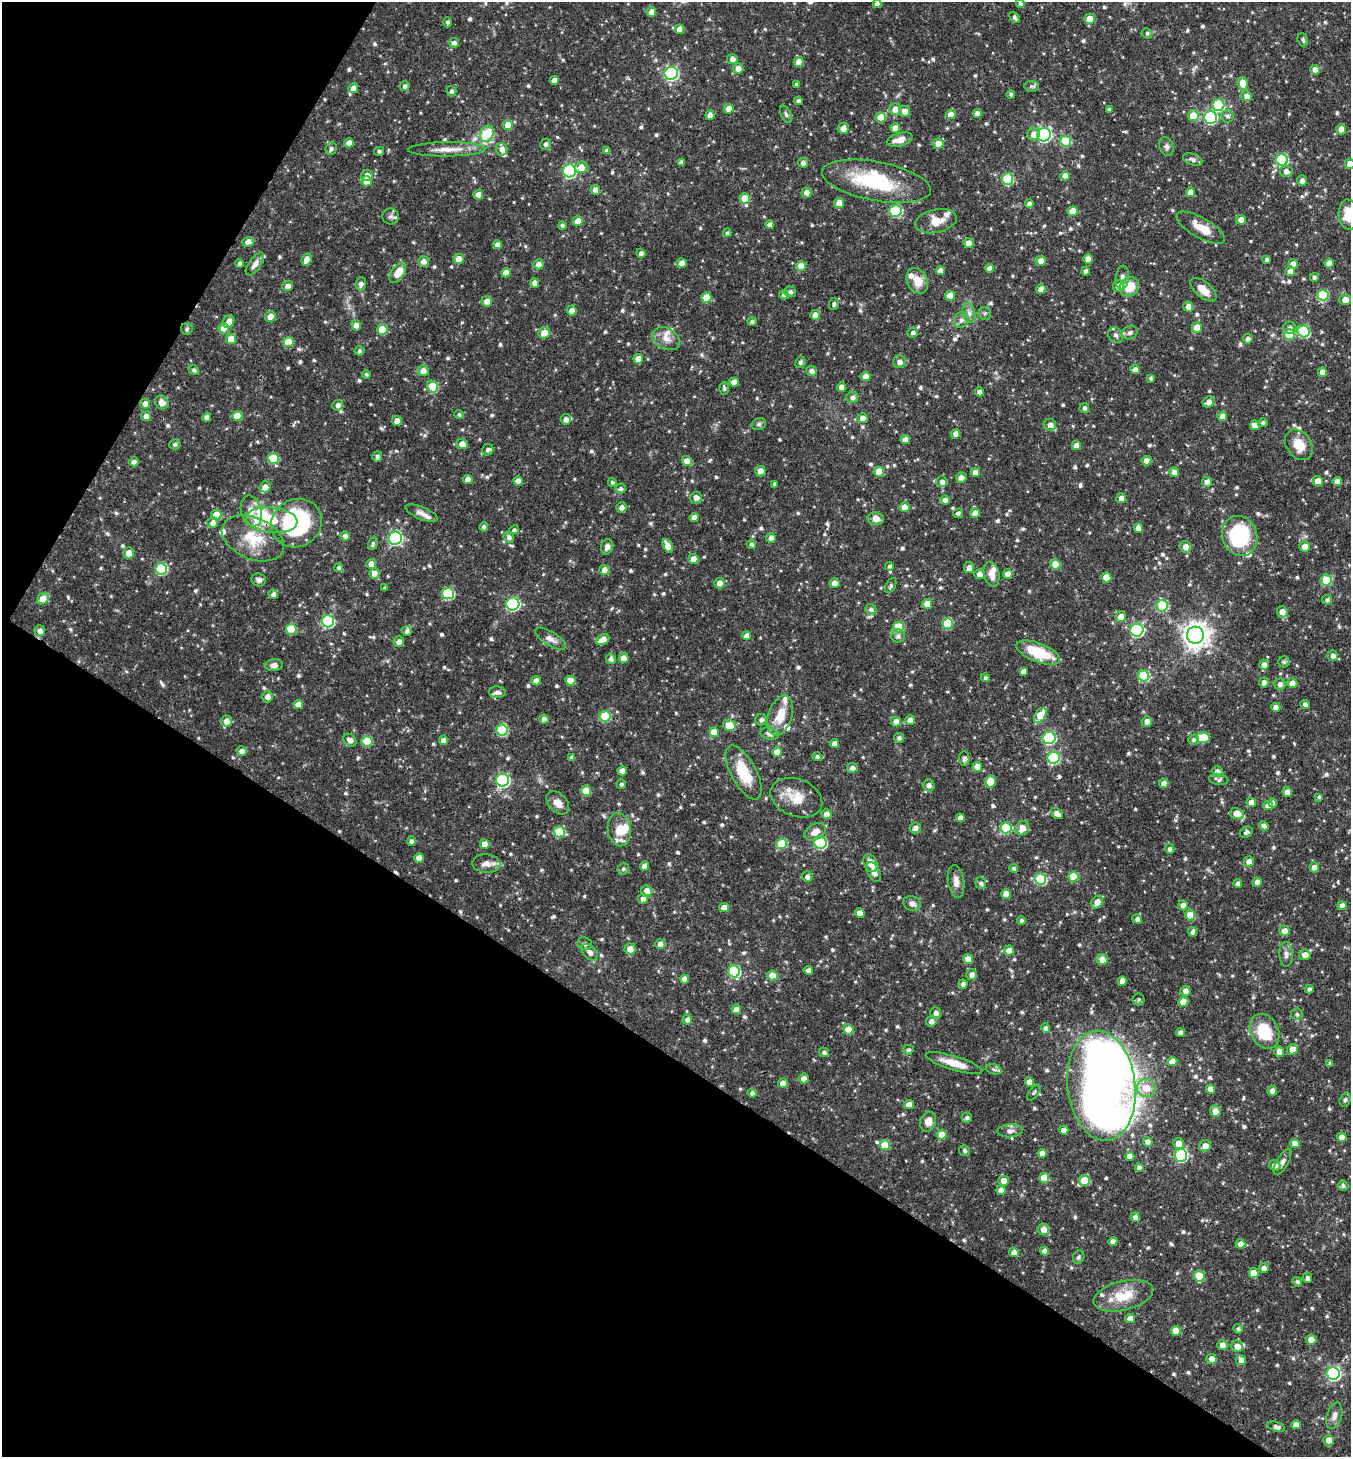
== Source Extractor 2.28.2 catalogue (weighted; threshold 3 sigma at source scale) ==
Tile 9 of 4 x 4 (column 1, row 3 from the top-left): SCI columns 151-1499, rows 1462-2916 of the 5834 x 5828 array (HDU 1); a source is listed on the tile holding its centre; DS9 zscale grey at full resolution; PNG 1353 x 1459 px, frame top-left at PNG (2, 2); each listed source drawn as its Kron ellipse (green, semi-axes under 4 px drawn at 4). Shown black and unused: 33% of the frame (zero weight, under 3 of 4 exposures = <1% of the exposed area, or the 3 px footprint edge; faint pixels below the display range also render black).
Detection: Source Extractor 2.28.2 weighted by HDU 2 'WHT'; one run over the whole footprint, this tile lists its part. Background 0.0593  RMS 0.0034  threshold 0.0151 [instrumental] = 3 sigma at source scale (4.5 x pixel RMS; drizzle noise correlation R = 1.50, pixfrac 1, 0.05/0.05 arcsec/px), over >= 5 px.
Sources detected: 838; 2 inside a brighter object's white glare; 4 cosmic-ray / hot-pixel residue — neither listed nor drawn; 27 inside a brighter listed object's ellipse — not listed separately; of the other 805, all 500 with FLUX_AUTO >= 0.698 (the completeness limit of this list) listed and drawn (305 fainter detections not listed), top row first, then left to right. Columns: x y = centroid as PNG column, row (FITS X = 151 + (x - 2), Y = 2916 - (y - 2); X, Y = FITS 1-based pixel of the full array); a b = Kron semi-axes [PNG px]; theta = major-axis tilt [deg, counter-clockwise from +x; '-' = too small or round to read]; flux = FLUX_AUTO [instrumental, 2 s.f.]
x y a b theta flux
877 3 4 4 - 1.5
1020 4 5 4 - 0.71
651 12 5 4 - 2.6
1014 17 6 4 -51 0.8
1090 19 5 5 - 5.2
447 22 5 3 - 0.8
680 29 4 4 - 3.7
1147 33 5 5 - 0.71
1303 40 7 5 -72 0.74
454 43 5 5 - 1.2
732 59 5 5 - 1.9
798 62 5 5 - 3.1
738 68 5 5 - 2.5
1315 70 5 4 - 2.6
671 73 6 6 - 57
554 80 4 4 - 2.3
1243 83 6 5 - 4.6
796 84 4 3 - 0.81
405 86 5 4 - 1.1
1032 86 7 5 -4 0.85
353 88 5 5 - 2.4
452 91 5 4 - 0.87
1011 94 4 3 - 0.76
1247 96 5 5 - 2
798 101 4 4 - 1.2
1218 105 6 6 - 26
729 109 5 4 - 3.5
895 109 6 6 - 3.1
1109 109 4 3 - 0.93
904 111 5 5 - 2.8
977 113 4 4 - 1.7
786 114 9 5 -66 0.79
710 115 5 4 - 2.6
951 115 5 4 - 3.9
1193 116 5 5 - 8.3
1227 116 6 6 - 1.1
881 117 5 5 - 6.2
1210 117 6 6 - 35
508 125 5 5 - 5.2
843 128 5 5 - 2.7
895 128 5 5 - 3
1341 129 5 5 - 2.9
487 134 8 6 63 13
1034 134 6 6 - 2.5
1044 135 7 6 - 63
900 140 13 6 16 3.1
1066 141 5 5 - 13
349 143 4 4 - 2.3
545 144 6 5 - 1.1
938 144 5 5 - 3.4
1166 147 10 6 -73 1.1
331 149 6 5 - 0.9
446 149 39 7 1 4.7
502 149 6 6 - 1.9
379 151 5 4 - 0.82
607 151 4 4 - 1.5
1193 159 10 5 -20 1.3
1282 160 6 6 - 29
681 162 4 4 - 1.3
803 163 5 5 - 1.5
1350 164 5 5 - 2.7
581 167 6 6 - 3.5
569 171 6 6 - 49
1286 171 6 5 - 1.8
367 175 6 5 - 2.7
1065 176 5 4 - 2.4
1008 179 6 5 - 21
1302 180 5 5 - 1.7
367 181 5 5 - 4.4
876 181 55 19 -11 25
595 190 5 5 - 2.5
1190 192 4 4 - 3.5
807 193 5 5 - 2.7
478 195 4 4 - 3.5
745 198 5 5 - 7.5
839 203 5 5 - 3.2
1029 204 4 4 - 1.8
895 211 6 6 - 31
1073 211 5 5 - 6.1
1349 215 15 10 -86 7.7
391 216 8 8 - 1.2
1241 220 5 5 - 2.7
578 221 5 4 - 4.2
936 221 21 11 12 4.7
562 225 4 4 - 0.72
770 225 4 4 - 1.7
1201 228 27 10 -30 5.2
727 233 4 3 - 0.81
248 242 5 5 - 2.7
969 243 5 5 - 2.8
497 245 4 4 - 2
641 253 5 4 - 1.1
458 259 5 5 - 3.1
1088 259 4 4 - 3.1
307 260 6 4 68 2.9
1267 260 4 4 - 1
423 261 5 5 - 2.2
1041 261 5 5 - 2.3
239 263 4 4 - 1.2
682 263 5 5 - 2
1329 263 4 4 - 2.7
255 264 13 6 55 1.8
538 264 5 5 - 2.4
1293 264 4 4 - 2.5
801 266 5 5 - 6.7
989 268 4 4 - 2.2
940 271 4 4 - 2.6
1086 271 4 4 - 1.1
1290 271 5 5 - 2.6
398 273 11 6 55 4.8
506 273 4 4 - 2.5
1314 277 4 4 - 0.86
1122 278 12 6 83 1.5
917 281 13 10 -63 4.7
535 283 4 4 - 2.7
361 284 7 5 84 1.2
288 286 5 5 - 2.3
1118 286 6 5 - 2.7
1130 287 10 9 - 5.9
1041 289 4 4 - 2.6
1203 290 16 7 -40 3.9
790 292 6 5 - 1.1
784 295 4 4 - 1.2
1323 295 5 5 - 18
950 296 5 5 - 3.6
706 298 5 5 - 6.4
1345 300 5 5 - 3
487 301 5 5 - 2.4
834 304 6 4 87 0.83
1188 306 5 5 - 2.5
572 310 5 5 - 2.2
969 313 10 6 -75 1.4
985 313 6 6 - 0.76
815 315 5 5 - 2.5
270 316 5 5 - 3.1
961 320 8 7 - 1.4
229 322 6 5 - 2.5
752 322 5 4 - 0.83
356 325 5 5 - 2.4
1197 327 5 5 - 4.9
224 328 5 5 - 5.7
1290 328 6 6 - 1.3
187 329 6 5 - 0.7
382 329 5 5 - 8.9
1303 331 6 5 - 21
544 333 6 5 - 4.4
913 333 5 5 - 1.1
1130 333 8 6 30 1.2
1289 334 5 5 - 11
1116 335 8 6 -48 0.99
231 339 5 5 - 5.6
666 339 14 10 -29 3.2
1248 339 5 5 - 1.5
288 342 5 5 - 8.1
359 351 5 5 - 0.74
638 359 5 5 - 3.9
800 362 6 5 - 0.95
899 362 6 6 - 1.9
194 370 5 4 - 0.89
1135 370 5 4 - 2.6
423 371 5 5 - 2.2
811 371 5 5 - 1.7
1322 372 5 4 - 2.5
366 374 4 4 - 0.71
866 376 5 4 - 2.7
1151 378 4 3 - 0.8
734 382 5 4 - 2.7
433 387 6 5 - 9.8
842 387 4 4 - 2.9
724 388 6 5 - 0.78
980 392 4 4 - 1.8
852 397 6 5 - 1.4
162 402 7 6 - 2.3
1209 402 6 5 - 1.9
145 404 5 4 - 2.5
338 405 5 5 - 1.3
1084 408 5 4 - 0.97
459 415 5 4 - 0.71
146 416 5 5 - 2.3
237 416 5 5 - 7
1222 416 5 4 - 2.7
207 417 4 4 - 2.3
863 418 5 5 - 2.4
566 419 5 5 - 2
397 421 5 4 - 2.7
1263 423 5 4 - 0.89
759 424 7 5 16 0.86
1050 425 6 5 - 1.6
1255 425 5 4 - 2.9
956 434 4 4 - 2.4
905 440 4 4 - 2.3
175 444 5 5 - 0.78
462 444 5 5 - 3
1076 445 5 4 - 2.2
1299 445 16 12 -54 6.2
488 450 6 5 - 1
377 456 5 5 - 0.91
273 459 5 5 - 16
687 461 5 4 - 4.4
1146 461 5 5 - 2.6
134 462 4 4 - 1.8
760 471 5 5 - 2.6
879 472 5 5 - 6.8
975 472 4 4 - 2.9
1174 472 5 4 - 2
961 478 5 5 - 2.1
468 480 5 4 - 3.5
518 481 5 4 - 2.5
1318 481 5 5 - 4.2
1337 481 4 4 - 2.5
612 482 4 4 - 0.7
942 482 5 5 - 1.4
1207 482 5 5 - 2.3
775 484 4 3 - 0.91
265 487 5 5 - 2.4
620 489 6 5 - 0.92
696 497 6 6 - 1.8
1121 498 5 5 - 2.3
945 500 4 4 - 2
621 507 5 5 - 1.5
905 507 5 5 - 5.2
251 511 16 10 -75 3.6
421 513 17 6 -22 1.9
958 513 5 4 - 0.73
975 513 5 5 - 3.4
216 515 5 5 - 6.1
694 518 4 4 - 2.7
876 519 8 6 -6 2.4
272 520 26 13 -5 13
213 523 5 5 - 2
296 523 26 23 31 40
484 527 4 4 - 0.94
1138 528 5 4 - 1.9
514 530 5 4 - 0.71
345 536 4 4 - 1.4
1240 536 20 17 -71 29
509 537 5 5 - 1.1
253 538 33 20 -24 13
395 538 7 6 - 57
771 538 5 5 - 2.2
373 543 7 4 74 0.7
751 544 5 4 - 0.84
668 546 7 4 -60 3.5
1304 546 5 5 - 2.8
607 547 8 6 76 1.4
1186 547 6 5 - 3
129 553 6 5 - 3.2
693 559 5 5 - 2.9
371 564 5 5 - 2.3
1055 564 5 5 - 7.4
890 566 4 4 - 0.71
339 568 4 4 - 0.84
969 568 5 5 - 1.9
161 569 6 5 - 23
604 570 5 5 - 2.4
374 573 5 5 - 2.8
979 574 5 5 - 2
991 574 12 7 -77 3
1008 574 5 4 - 2.6
1106 577 5 5 - 5.9
259 580 7 6 - 1.1
1326 580 5 5 - 13
719 583 5 5 - 2.5
834 583 5 4 - 2.9
891 586 8 4 60 0.77
385 588 3 3 - 0.7
448 593 6 5 - 25
273 594 5 4 - 1.5
43 599 6 5 - 5
1327 600 5 5 - 0.94
513 604 6 6 - 50
927 604 5 5 - 4.3
1162 606 5 5 - 14
871 609 5 5 - 1.1
1282 612 6 5 - 2.7
1121 617 5 5 - 2.8
328 621 6 6 - 33
947 623 5 5 - 12
898 627 5 5 - 12
291 629 5 5 - 11
1137 630 6 6 - 45
40 631 5 5 - 2
407 631 5 5 - 0.94
1195 635 8 8 - 360
747 636 4 4 - 2.4
898 636 6 6 - 1.3
550 639 17 7 -32 2.3
603 639 7 5 27 3.5
399 642 5 5 - 1.8
1038 653 23 9 -21 12
1333 656 5 5 - 1.3
624 658 5 5 - 2.9
611 659 5 5 - 1.2
1284 662 5 5 - 0.74
274 665 9 6 7 1.5
1264 665 5 5 - 2.3
1023 671 4 4 - 1.3
1144 676 5 5 - 19
985 678 4 4 - 0.72
536 681 5 4 - 2.6
570 681 5 5 - 5.1
1264 682 5 4 - 1.7
1292 683 5 5 - 2.3
1280 684 5 5 - 1.5
497 692 8 6 -1 1.4
267 697 5 5 - 1.9
298 704 5 4 - 2.7
1305 704 5 4 - 1.1
1276 707 4 4 - 2.4
780 715 21 12 71 6.8
1040 715 8 5 55 8.1
605 716 5 5 - 16
544 719 4 4 - 1.6
761 720 6 6 - 1.1
910 720 5 5 - 2.7
226 721 5 5 - 2.7
1147 721 5 5 - 1.8
896 722 5 5 - 2.8
729 725 6 5 - 6.2
502 730 5 5 - 22
714 732 5 5 - 5.1
770 734 9 6 -13 1.3
1203 737 7 5 -1 12
899 738 5 5 - 1.1
1049 738 6 6 - 33
350 740 7 5 -41 1.6
443 740 5 4 - 1.9
1193 740 5 5 - 0.77
367 741 5 5 - 12
835 744 4 4 - 2.2
242 751 5 5 - 2.3
777 752 5 4 - 3.5
817 757 5 4 - 0.86
572 758 4 4 - 1.3
1054 758 6 6 - 21
964 759 7 5 -87 1.6
977 767 5 5 - 4
852 768 5 5 - 1.5
622 771 4 4 - 2.5
1217 772 5 5 - 2.5
744 773 30 12 -62 12
1219 779 10 5 -9 1.1
503 780 6 6 - 46
990 781 6 5 - 5.9
1164 783 5 4 - 2.2
621 784 4 4 - 0.92
929 785 6 6 - 1.8
586 791 5 5 - 6.3
1287 792 5 4 - 2.4
1319 797 4 4 - 0.82
796 798 27 18 -21 7.7
558 803 13 9 -46 2.9
1251 803 5 4 - 2.8
1273 803 4 4 - 2.4
1268 806 5 5 - 2.8
826 814 5 5 - 2.2
1057 814 7 4 -39 2.3
1237 814 7 5 -21 5.6
960 818 4 4 - 2.2
1264 826 5 4 - 1.6
915 828 6 5 - 1.7
1006 828 5 5 - 18
1022 828 7 6 - 3.9
619 830 16 11 -81 5.2
559 832 5 5 - 15
815 832 11 7 31 3.3
1246 832 7 5 29 0.73
411 841 5 4 - 1.1
820 843 6 6 - 32
485 844 5 4 - 3.8
782 844 5 5 - 13
1170 849 5 4 - 1.1
419 858 5 5 - 3.5
1249 861 5 5 - 2.2
871 863 9 6 -61 3.2
486 864 14 9 -3 2.6
644 866 5 4 - 2.7
1314 867 5 5 - 2.3
1013 868 4 4 - 0.75
623 869 6 5 - 0.94
874 872 11 6 -63 1.9
807 877 5 5 - 1.6
1073 877 5 5 - 9.8
1040 879 6 5 - 22
956 881 16 8 -82 2.4
1257 882 4 4 - 2.4
981 883 6 5 - 0.9
1238 884 4 4 - 1.8
647 891 6 5 - 2.8
1006 894 5 5 - 3
643 899 5 5 - 1.5
1097 902 7 5 57 3.3
912 904 9 7 -25 1.5
1183 905 5 5 - 2.3
1342 906 4 4 - 2.5
724 908 5 4 - 2.9
860 913 5 4 - 2.9
1190 915 5 5 - 8
1137 919 5 4 - 1.4
1021 920 4 4 - 0.73
1284 931 5 5 - 2.4
1193 932 4 4 - 1.4
584 944 7 6 - 1.1
660 944 5 4 - 1.8
630 949 5 5 - 3.5
1009 950 5 5 - 3.4
590 952 10 6 -45 1.5
1286 954 12 7 -86 1.5
1305 955 5 5 - 2.9
968 959 5 4 - 3.2
1102 959 5 5 - 2.8
808 970 5 4 - 1.4
734 971 6 6 - 28
772 975 5 5 - 5.8
972 975 5 5 - 1.8
684 979 4 4 - 2.6
1122 981 5 4 - 2.1
963 984 4 4 - 1.3
1309 989 4 4 - 1.1
1185 991 5 5 - 2.1
1138 999 6 6 - 0.7
1183 1002 5 5 - 4.4
736 1009 5 5 - 2
936 1013 6 5 - 1.5
1297 1014 6 5 - 0.8
687 1020 5 5 - 1.2
931 1021 5 5 - 1.8
1045 1028 5 4 - 1.2
848 1029 5 5 - 4.9
1264 1031 18 14 -63 13
1180 1033 4 4 - 1.8
1292 1049 5 5 - 3.2
908 1050 5 5 - 0.78
824 1052 5 4 - 1.1
1279 1052 5 5 - 2.7
1172 1061 5 5 - 2.6
954 1063 29 7 -17 5.5
1330 1063 4 4 - 1.1
994 1069 8 5 -19 0.87
804 1079 5 5 - 2.2
1029 1082 4 4 - 3.1
783 1083 5 4 - 2.1
1101 1086 55 34 -84 300
1147 1088 10 9 - 4.5
1210 1089 5 4 - 3.2
1272 1091 5 4 - 1.8
752 1093 4 4 - 1.3
1034 1093 9 4 53 0.78
1345 1100 7 5 71 0.74
909 1104 5 4 - 2.6
1215 1111 5 5 - 2.7
967 1118 5 5 - 0.89
928 1122 10 8 73 2.9
1064 1130 4 4 - 2.9
1010 1131 13 6 4 1.6
942 1135 5 5 - 6.1
1342 1137 5 4 - 2.7
1148 1142 5 4 - 2
1179 1143 6 5 - 3.2
1295 1143 5 4 - 3.2
885 1145 5 5 - 6.5
1205 1146 6 5 - 2.7
964 1151 5 5 - 0.86
1042 1153 4 4 - 2.1
1181 1155 6 6 - 39
1130 1156 4 4 - 2.6
1282 1162 14 6 61 1.5
1275 1165 5 5 - 2.3
1139 1168 4 4 - 1.8
1044 1178 5 5 - 6.3
1084 1180 5 5 - 7.7
1004 1181 5 5 - 3.1
1343 1185 5 5 - 0.91
1001 1190 5 4 - 2.4
1135 1217 5 4 - 1.5
1044 1230 6 5 - 2.8
1113 1241 4 4 - 1.6
1240 1244 5 4 - 2.5
1045 1251 4 4 - 2
1014 1252 5 4 - 2.5
1079 1257 7 5 64 0.7
1264 1268 5 5 - 1.6
1253 1273 5 5 - 4.7
1199 1276 5 5 - 7.9
1307 1278 5 4 - 1.2
1297 1282 5 4 - 0.8
1123 1296 30 14 13 8.8
1130 1319 5 4 - 2.6
1238 1329 5 4 - 0.96
1176 1331 5 5 - 5.8
1311 1340 5 5 - 3.1
1222 1345 5 5 - 2.6
1237 1346 6 5 - 2.7
1211 1359 5 5 - 2
1241 1360 5 5 - 2.1
1333 1373 6 6 - 58
1334 1416 13 7 74 1.9
1296 1425 5 4 - 2.7
1276 1427 9 5 -18 1.4
1329 1440 5 5 - 3.2
Overlapping masked pixels (flux is a lower limit): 5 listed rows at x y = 938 144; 544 333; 272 520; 296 523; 744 773
Isophote crosses this tile's border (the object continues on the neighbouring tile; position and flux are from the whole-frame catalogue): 3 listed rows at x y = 877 3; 1350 164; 1349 215